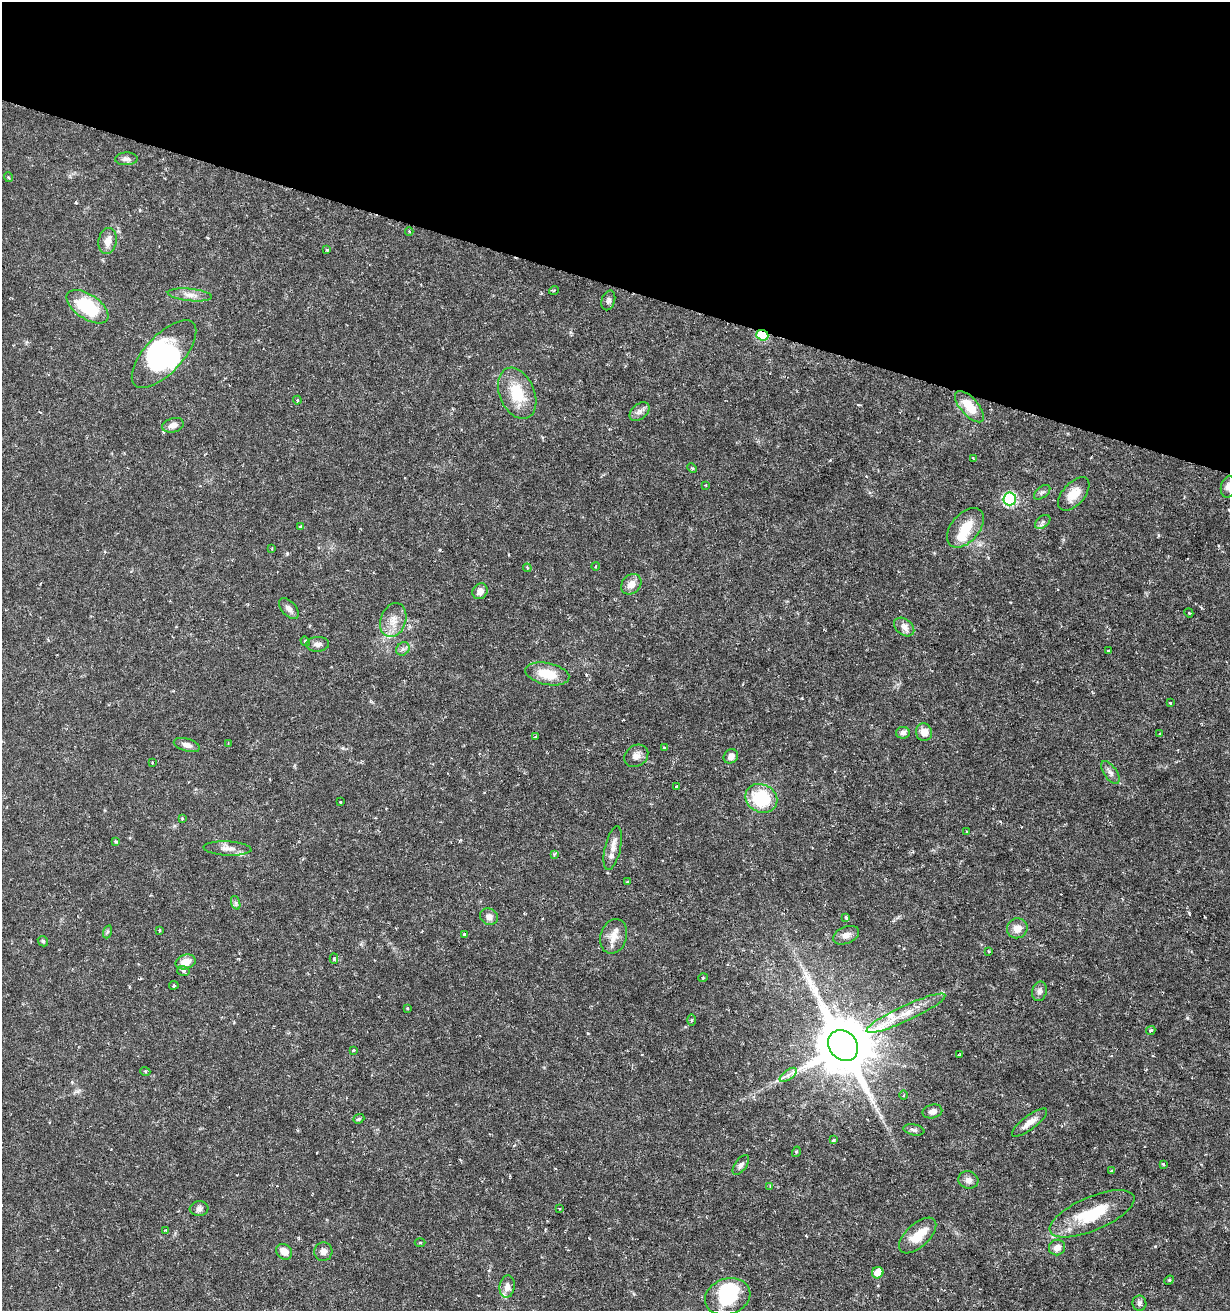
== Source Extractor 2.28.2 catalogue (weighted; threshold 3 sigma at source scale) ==
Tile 2 of 4 x 4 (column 2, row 1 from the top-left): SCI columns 1596-2823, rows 3936-5244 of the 5530 x 5283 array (HDU 1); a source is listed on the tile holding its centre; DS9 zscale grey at full resolution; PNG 1232 x 1313 px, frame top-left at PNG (2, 2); each listed source drawn as its Kron ellipse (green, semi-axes under 4 px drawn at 4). Shown black and unused: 22% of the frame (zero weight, under 3 of 6 exposures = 2% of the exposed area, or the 3 px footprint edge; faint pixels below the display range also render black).
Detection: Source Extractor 2.28.2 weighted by HDU 2 'WHT'; one run over the whole footprint, this tile lists its part. Background 0.0157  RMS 0.0012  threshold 0.00481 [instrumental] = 3 sigma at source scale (4.09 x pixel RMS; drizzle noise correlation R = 1.36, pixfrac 0.8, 0.0396/0.0396 arcsec/px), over >= 5 px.
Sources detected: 123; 5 inside a brighter object's white glare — neither listed nor drawn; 4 inside a brighter listed object's ellipse — not listed separately; the other 114 listed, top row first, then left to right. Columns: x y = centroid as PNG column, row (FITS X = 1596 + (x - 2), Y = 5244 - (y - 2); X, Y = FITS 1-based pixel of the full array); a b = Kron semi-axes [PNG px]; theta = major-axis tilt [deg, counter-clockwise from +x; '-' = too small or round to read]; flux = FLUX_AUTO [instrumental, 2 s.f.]
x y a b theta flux
126 159 11 6 2 0.41
8 177 5 3 - 0.12
409 231 4 3 - 0.09
108 241 13 9 79 0.9
327 250 3 3 - 0.11
554 290 5 3 - 0.098
190 295 22 6 -6 0.79
608 300 10 6 72 0.3
88 307 24 12 -34 5.8
762 335 6 5 - 7.7
164 354 43 19 47 7.4
517 393 27 17 -67 3.6
297 400 4 4 - 0.11
969 407 19 9 -48 2.3
639 412 11 7 39 0.51
173 425 11 7 16 0.62
973 458 3 3 - 0.07
692 468 5 3 - 0.12
705 485 3 3 - 0.096
1228 487 11 7 78 0.54
1042 492 9 5 39 0.27
1074 494 20 11 48 1.6
1010 499 6 6 - 15
1043 522 8 5 37 0.28
300 527 3 3 - 0.11
965 528 23 14 50 2.4
272 548 4 3 - 0.098
596 566 4 3 - 0.091
527 568 4 3 - 0.11
631 584 11 9 47 0.9
480 591 8 7 - 0.62
289 609 12 7 -47 0.53
1189 613 4 3 - 0.11
393 620 17 12 72 1.4
904 627 11 8 -40 0.71
305 641 5 4 - 0.19
317 644 11 7 3 0.47
403 649 7 6 - 0.31
1108 650 4 2 - 0.079
547 674 22 10 -12 2.5
1170 703 3 3 - 0.11
924 732 9 8 - 0.94
903 733 7 5 8 0.41
1160 734 3 3 - 0.13
535 737 4 2 - 0.089
228 743 3 2 - 0.079
187 745 13 6 -17 0.57
664 748 3 3 - 0.089
636 756 13 10 37 0.73
731 756 8 6 42 0.54
152 762 3 3 - 0.091
1110 772 13 6 -55 0.49
677 787 3 2 - 0.14
761 798 16 14 -29 5.5
340 802 3 2 - 0.12
182 818 4 3 - 0.1
966 832 4 2 - 0.074
116 841 4 3 - 0.15
227 848 24 7 -3 0.81
613 848 22 8 77 0.94
554 854 4 3 - 0.18
627 882 3 2 - 0.081
236 903 7 4 -71 0.22
489 917 9 8 - 0.58
846 917 4 3 - 0.17
1017 928 10 10 - 0.97
159 930 3 3 - 0.12
107 932 7 4 72 0.16
464 934 3 3 - 0.18
846 935 14 8 22 0.68
614 936 18 13 73 1.3
43 941 5 4 - 0.15
989 951 3 3 - 0.12
334 958 5 4 - 0.22
186 962 10 7 16 1.2
183 971 6 4 -15 0.27
703 978 5 3 - 0.096
174 985 4 4 - 0.12
1039 991 10 7 75 0.38
407 1008 3 3 - 0.096
906 1013 43 8 25 2.2
692 1020 6 4 89 0.13
1151 1030 5 4 - 0.21
843 1046 16 13 -50 860
354 1050 3 3 - 0.1
959 1055 3 2 - 0.095
145 1071 5 3 - 0.11
788 1075 10 5 35 0.44
903 1095 4 3 - 0.11
932 1111 10 7 14 0.53
359 1119 6 4 20 0.17
1029 1123 21 7 37 0.94
914 1130 10 5 -11 0.29
834 1140 4 3 - 0.21
796 1152 5 3 - 0.11
1163 1164 3 3 - 0.28
741 1165 11 5 54 0.36
1112 1171 3 3 - 0.16
968 1180 10 8 -17 0.54
770 1186 4 3 - 0.11
199 1209 9 7 6 0.38
559 1209 4 3 - 0.12
1092 1214 45 17 23 4.7
165 1230 4 3 - 0.11
918 1236 23 11 43 2.1
420 1243 5 3 - 0.11
1057 1247 8 7 - 0.67
284 1252 8 7 - 0.84
323 1252 9 9 - 0.5
878 1273 6 5 - 1.4
1169 1280 5 4 - 0.12
507 1287 11 7 82 0.66
728 1297 23 18 19 5.4
1139 1303 8 7 - 0.28
Overlapping masked pixels (flux is a lower limit): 1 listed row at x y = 762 335
Isophote crosses this tile's border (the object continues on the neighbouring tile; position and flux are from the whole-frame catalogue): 1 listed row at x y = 1228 487
Unlisted compact peaks at least as high as the median listed source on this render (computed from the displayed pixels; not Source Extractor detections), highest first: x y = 1187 1018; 1189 913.